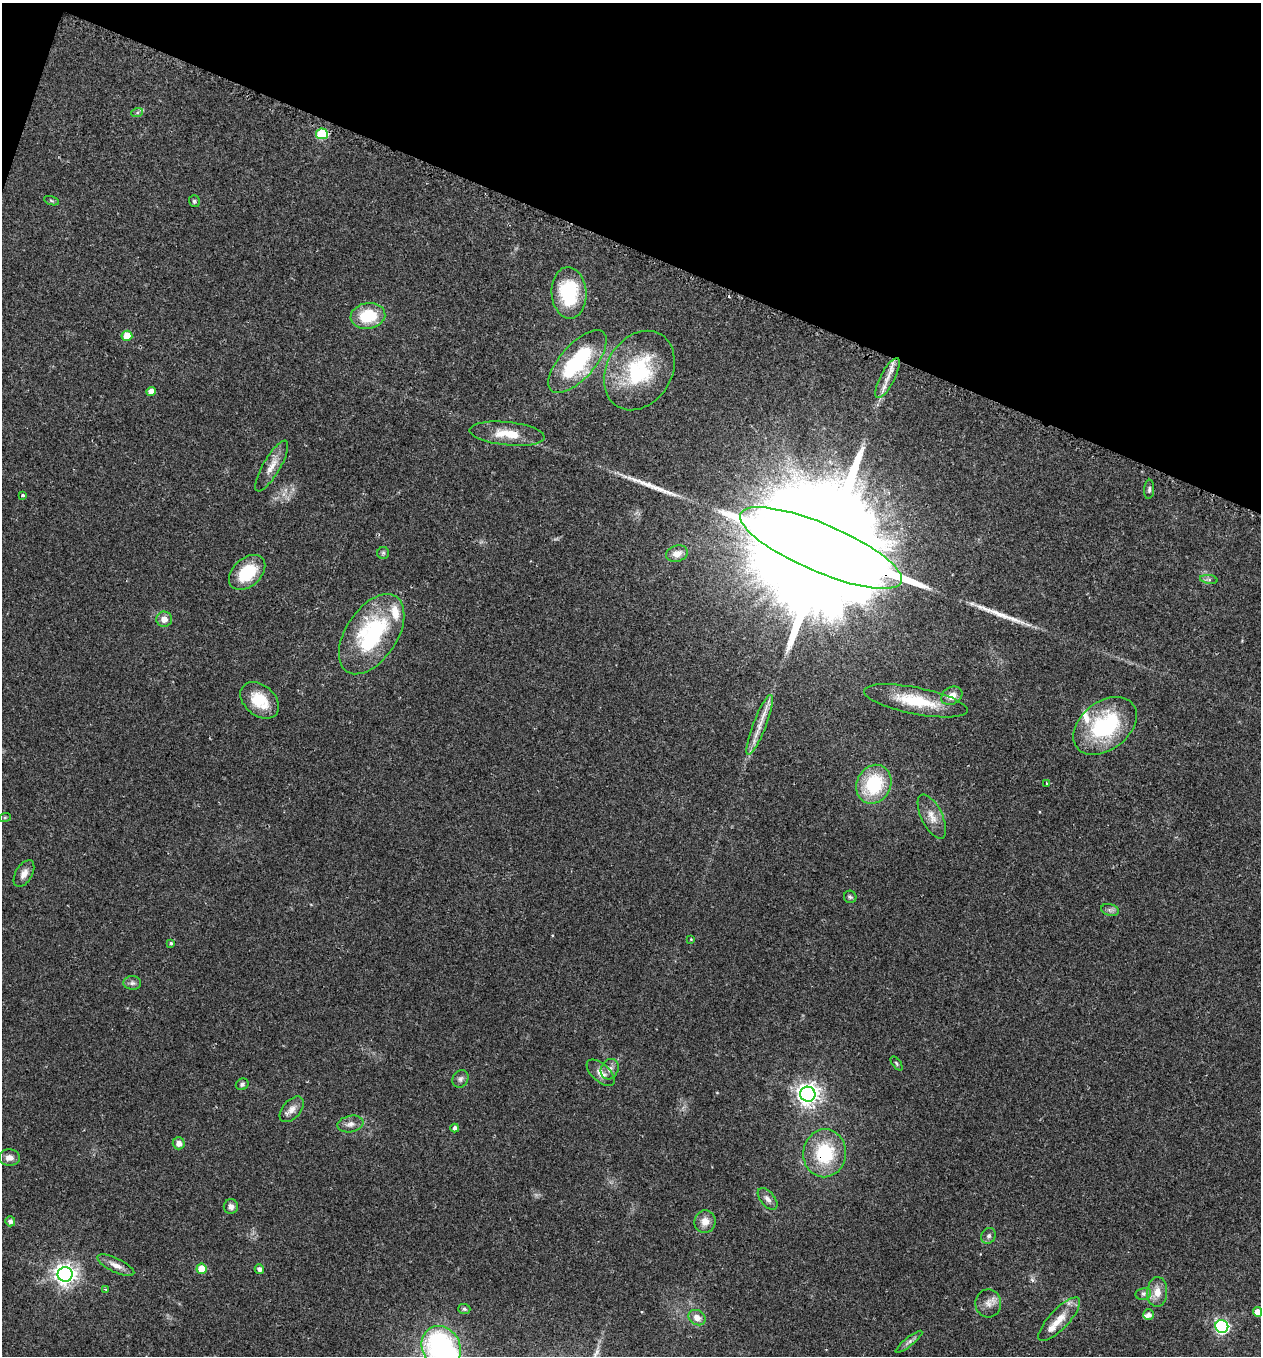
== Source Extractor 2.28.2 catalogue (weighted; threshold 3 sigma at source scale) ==
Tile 2 of 4 x 4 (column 2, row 1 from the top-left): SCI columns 1425-2683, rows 4105-5458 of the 5479 x 5487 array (HDU 1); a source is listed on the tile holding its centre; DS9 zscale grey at full resolution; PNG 1263 x 1358 px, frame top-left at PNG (2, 3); each listed source drawn as its Kron ellipse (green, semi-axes under 4 px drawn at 4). Shown black and unused: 19% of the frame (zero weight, under 2 of 3 exposures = <1% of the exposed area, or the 3 px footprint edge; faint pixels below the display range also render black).
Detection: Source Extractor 2.28.2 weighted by HDU 2 'WHT'; one run over the whole footprint, this tile lists its part. Background 0.0386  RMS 0.0053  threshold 0.0238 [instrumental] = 3 sigma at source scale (4.5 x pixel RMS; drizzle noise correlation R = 1.50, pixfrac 1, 0.05/0.05 arcsec/px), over >= 5 px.
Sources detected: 79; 2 inside a brighter object's white glare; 1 cosmic-ray / hot-pixel residue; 2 long thin detections or spike segments (spike, bleed or trail) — neither listed nor drawn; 4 inside a brighter listed object's ellipse — not listed separately; the other 70 listed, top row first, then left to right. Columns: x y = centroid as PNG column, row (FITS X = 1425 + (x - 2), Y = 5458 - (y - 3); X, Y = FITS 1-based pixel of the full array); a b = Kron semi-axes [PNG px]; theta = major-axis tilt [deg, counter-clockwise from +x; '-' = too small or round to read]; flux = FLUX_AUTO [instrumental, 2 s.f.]
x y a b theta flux
137 113 6 4 19 0.84
322 134 6 5 - 35
51 201 8 3 -19 0.82
194 201 6 5 - 1
569 293 26 17 -86 33
368 316 17 13 9 20
127 336 5 5 - 11
577 362 39 17 48 48
639 370 42 32 58 43
887 378 22 7 62 5.5
151 391 5 4 - 4.1
507 434 38 11 -6 13
272 466 29 8 60 6.4
1149 489 9 5 85 1.3
23 495 3 3 - 0.98
821 548 87 24 -23 52000
383 553 6 6 - 0.98
677 554 11 8 15 4.2
247 572 21 14 42 23
1209 579 9 4 -8 1.2
164 619 8 7 - 4.2
372 634 45 25 57 63
952 696 11 8 30 4.9
260 700 22 15 -40 16
916 701 53 13 -11 24
760 725 32 6 69 7.3
1105 726 35 24 38 52
874 784 20 17 64 32
1046 784 3 3 - 1.1
5 817 6 4 19 0.57
932 817 24 10 -64 6.5
24 873 14 8 60 3.5
850 897 6 6 - 1.1
1110 910 9 5 -15 1.6
691 939 4 3 - 0.42
171 943 4 4 - 0.83
132 983 9 7 -2 1.7
896 1063 8 4 -52 0.88
610 1069 10 8 63 2.9
601 1073 17 9 -41 4.4
460 1079 9 7 56 1.9
242 1084 6 5 - 1.2
808 1094 7 7 - 390
292 1109 15 9 48 4.1
350 1124 13 8 10 3.1
455 1128 4 4 - 1.8
179 1143 6 6 - 3.3
825 1153 24 21 83 32
9 1157 11 8 -5 3.4
768 1199 13 7 -50 2.8
231 1207 7 7 - 2.2
10 1221 5 5 - 2
705 1222 11 10 - 5.1
989 1236 8 7 - 1.8
116 1265 20 7 -26 4.3
202 1269 5 5 - 11
259 1269 5 4 - 1.9
65 1274 7 7 - 370
105 1289 3 3 - 0.64
1157 1292 15 10 87 6.4
1143 1294 8 6 13 1.5
988 1303 14 13 - 4.5
464 1309 6 5 - 0.97
1258 1312 5 4 - 5.9
1148 1315 5 5 - 2.4
697 1318 9 7 -29 4.4
1059 1319 28 10 47 8.9
1222 1326 6 6 - 120
909 1342 17 4 39 2
441 1347 22 18 -58 100
Overlapping masked pixels (flux is a lower limit): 3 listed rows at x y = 322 134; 821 548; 825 1153
Isophote crosses this tile's border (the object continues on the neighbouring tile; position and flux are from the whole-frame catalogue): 2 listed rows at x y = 1258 1312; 441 1347